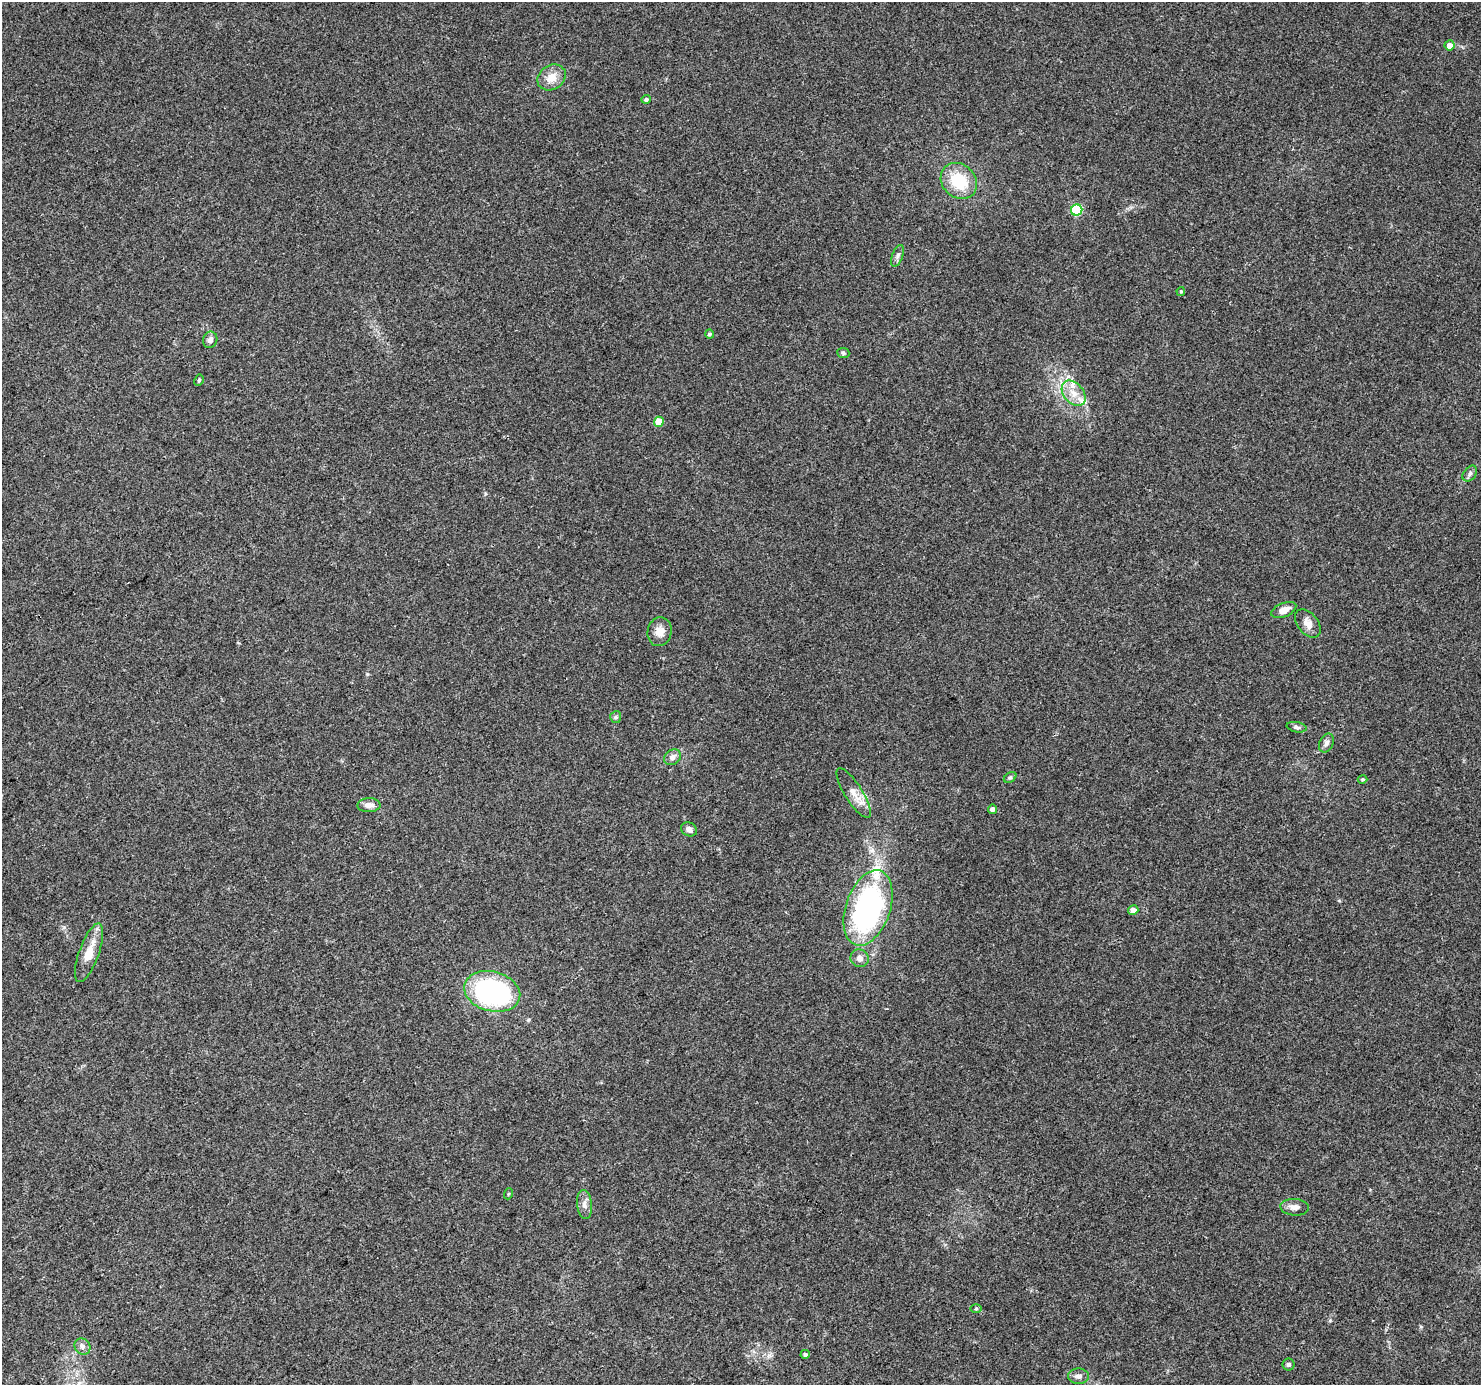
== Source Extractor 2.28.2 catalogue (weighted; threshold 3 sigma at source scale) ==
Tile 7 of 4 x 4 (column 3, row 2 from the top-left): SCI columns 2964-4442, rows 2952-4334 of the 5921 x 5841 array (HDU 1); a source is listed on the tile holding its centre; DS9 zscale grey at full resolution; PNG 1483 x 1387 px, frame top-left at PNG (2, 2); each listed source drawn as its Kron ellipse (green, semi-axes under 4 px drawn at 4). Shown black and unused: <1% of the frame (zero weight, under 3 of 4 exposures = <1% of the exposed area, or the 3 px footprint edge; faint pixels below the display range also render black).
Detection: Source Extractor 2.28.2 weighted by HDU 2 'WHT'; one run over the whole footprint, this tile lists its part. Background 0.0778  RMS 0.0047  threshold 0.0213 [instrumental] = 3 sigma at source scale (4.5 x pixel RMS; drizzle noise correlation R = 1.50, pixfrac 1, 0.0396/0.0396 arcsec/px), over >= 5 px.
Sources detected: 44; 4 inside a brighter listed object's ellipse — not listed separately; the other 40 listed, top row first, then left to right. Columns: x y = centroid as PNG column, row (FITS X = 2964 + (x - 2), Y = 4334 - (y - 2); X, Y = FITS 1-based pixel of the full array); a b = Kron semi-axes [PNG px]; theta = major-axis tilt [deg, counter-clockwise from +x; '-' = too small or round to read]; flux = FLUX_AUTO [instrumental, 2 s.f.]
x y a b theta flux
1449 45 5 5 - 3.7
552 77 15 12 32 6
646 99 5 4 - 1.2
959 181 19 16 -43 17
1077 210 6 5 - 33
897 256 11 5 70 1.5
1181 291 4 3 - 0.69
709 334 4 4 - 0.93
210 340 8 7 - 1.9
843 353 6 5 - 0.75
199 380 6 4 61 0.73
1074 393 14 9 -50 5.8
659 422 5 5 - 8.7
1470 474 9 6 52 1.4
1284 610 13 7 23 4.3
1308 624 16 10 -51 4
660 632 14 12 76 4.6
616 717 6 5 - 0.93
1297 727 10 5 -11 1.2
1326 743 10 6 65 1.9
673 757 9 7 35 2.3
1010 777 7 5 36 0.86
1362 779 5 4 - 0.71
854 793 29 9 -57 5.9
369 805 11 7 1 3
992 809 4 4 - 2
689 829 8 6 -29 2.4
868 908 39 22 71 100
1133 910 5 4 - 2.7
89 953 31 10 70 8.8
860 958 9 8 - 2.6
492 991 28 19 -15 100
508 1194 5 3 - 0.48
584 1204 14 7 -83 2.7
1295 1207 14 8 -4 2.9
976 1309 6 4 1 0.54
82 1346 8 7 - 1.8
805 1354 5 4 - 1.1
1288 1364 6 6 - 1.1
1078 1376 10 7 0 2.2